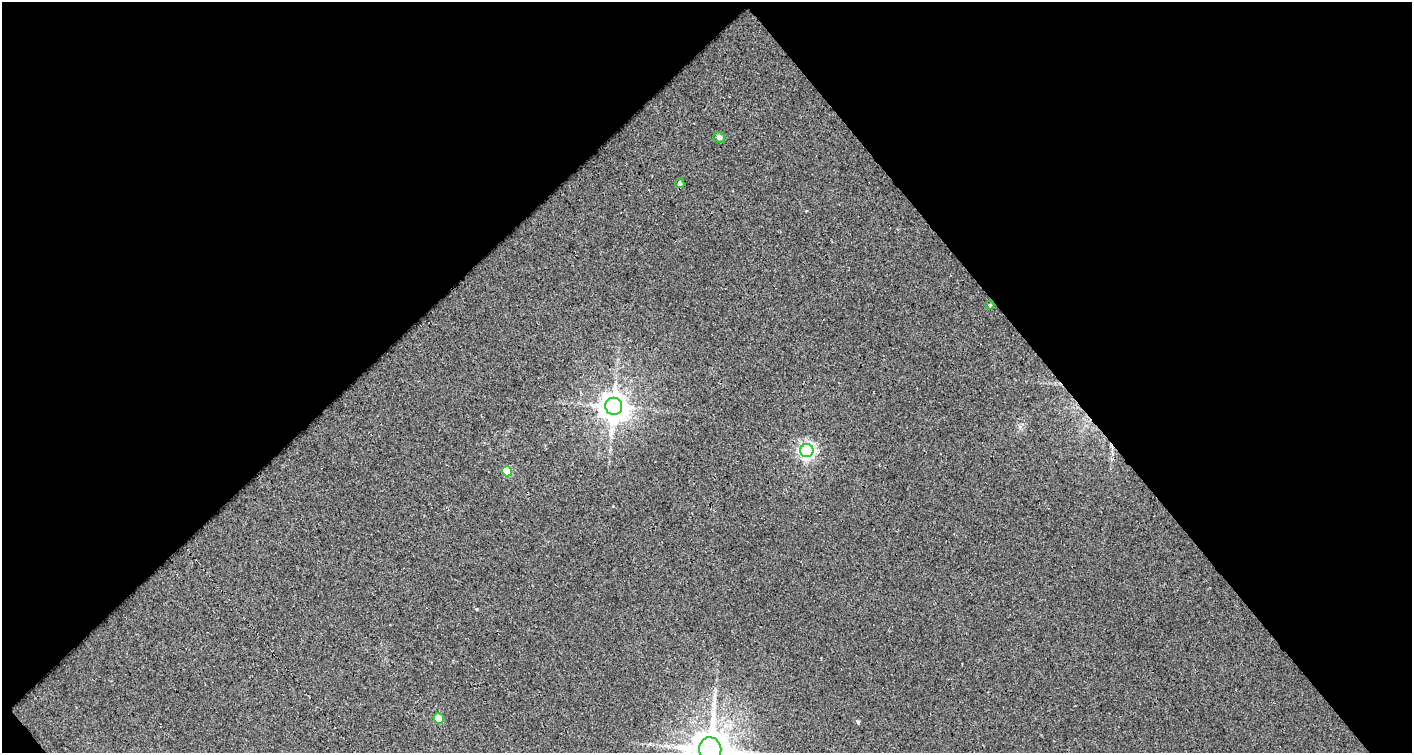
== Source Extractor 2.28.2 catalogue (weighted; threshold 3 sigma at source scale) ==
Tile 1 of 1 x 2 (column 1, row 1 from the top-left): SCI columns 46-1455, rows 753-1503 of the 1496 x 1503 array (HDU 1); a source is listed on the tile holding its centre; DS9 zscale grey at full resolution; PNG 1414 x 755 px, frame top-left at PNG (2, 2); each listed source drawn as its Kron ellipse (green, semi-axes under 4 px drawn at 4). Shown black and unused: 51% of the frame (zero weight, under 3 of 5 exposures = <1% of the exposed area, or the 3 px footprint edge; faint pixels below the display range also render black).
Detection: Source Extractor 2.28.2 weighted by HDU 2 'WHT'; one run over the whole footprint, this tile lists its part. Background 0.0157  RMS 0.013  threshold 0.0578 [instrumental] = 3 sigma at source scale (4.5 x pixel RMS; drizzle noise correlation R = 1.50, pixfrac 1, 0.0396/0.0396 arcsec/px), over >= 5 px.
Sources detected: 8; all 8 listed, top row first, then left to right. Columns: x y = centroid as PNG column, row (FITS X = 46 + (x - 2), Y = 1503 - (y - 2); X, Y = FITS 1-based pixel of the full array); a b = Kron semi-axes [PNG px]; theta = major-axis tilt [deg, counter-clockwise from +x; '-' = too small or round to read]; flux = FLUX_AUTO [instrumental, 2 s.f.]
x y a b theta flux
719 137 6 5 - 4.6
680 183 5 4 - 3.5
990 305 4 4 - 1.4
614 406 8 8 - 2000
807 451 6 6 - 390
507 471 5 5 - 41
439 718 5 5 - 33
710 749 12 11 - 4000
Isophote crosses this tile's border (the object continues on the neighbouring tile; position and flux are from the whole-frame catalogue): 1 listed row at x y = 710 749